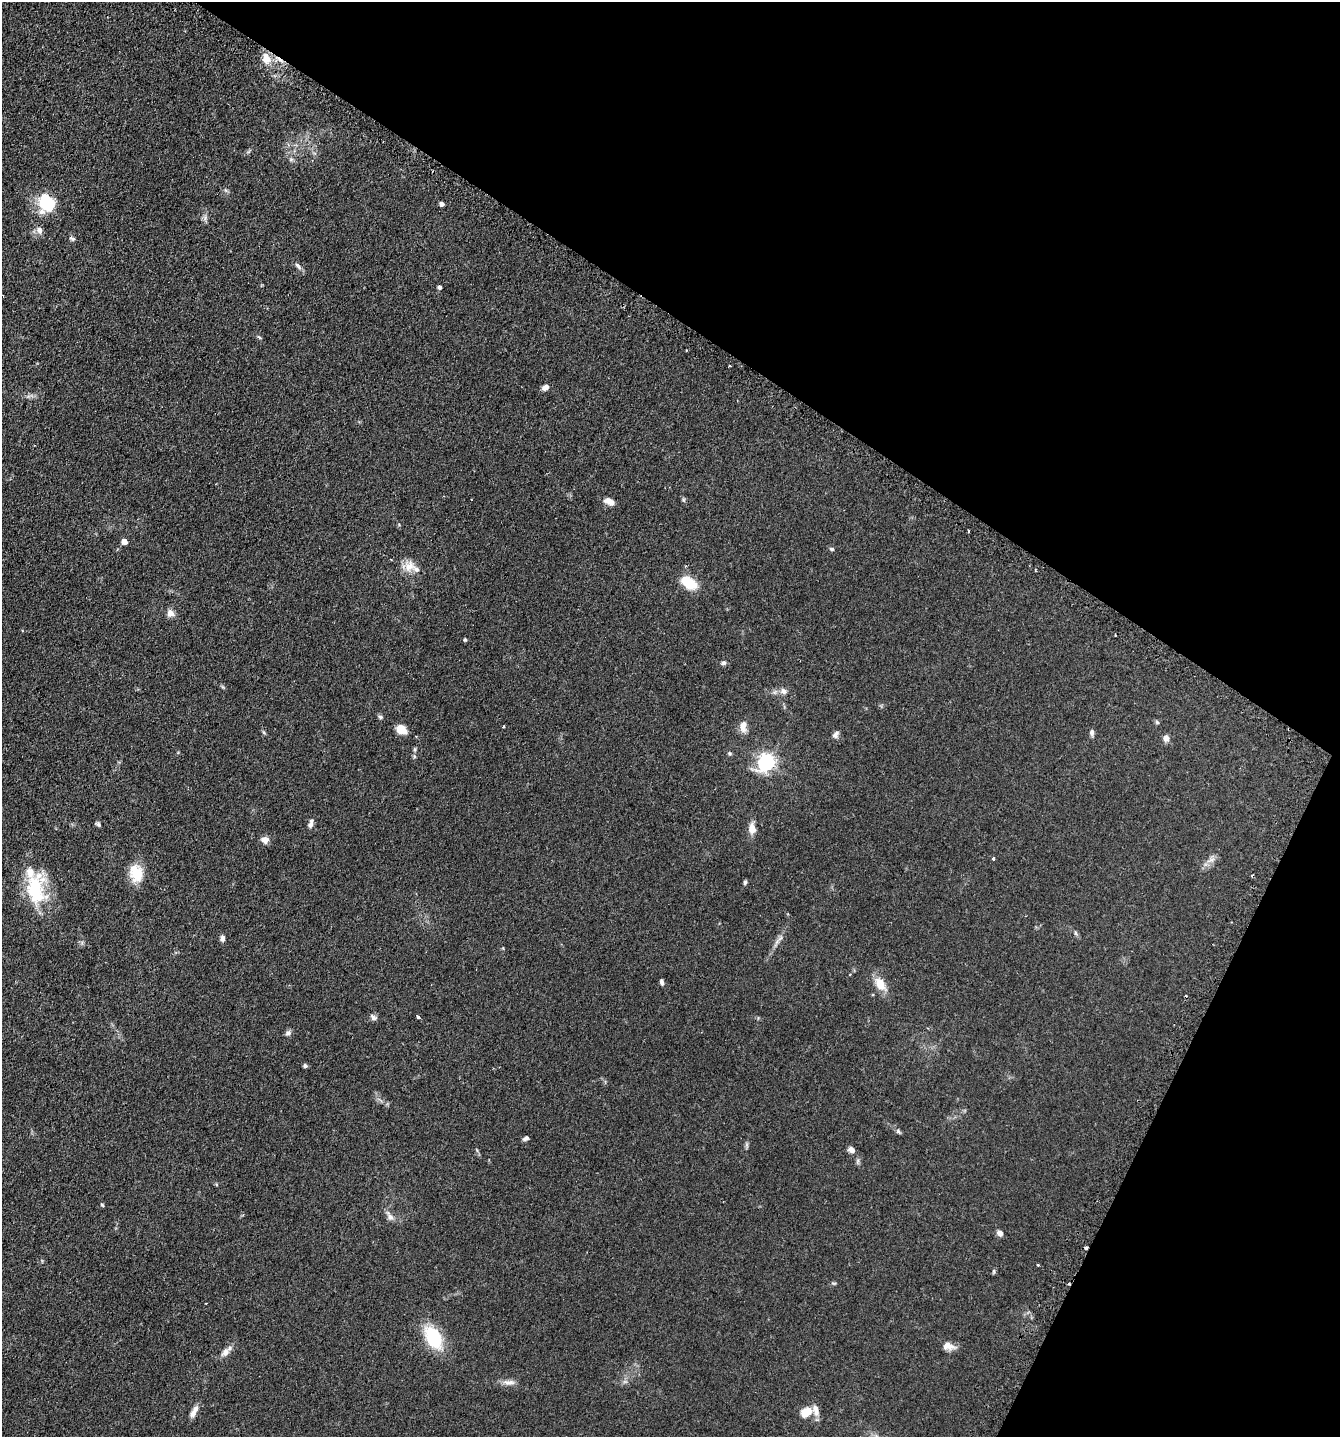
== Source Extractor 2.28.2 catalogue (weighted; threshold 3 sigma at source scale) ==
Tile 8 of 4 x 4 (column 4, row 2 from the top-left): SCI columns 4192-5529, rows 2916-4350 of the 5845 x 5832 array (HDU 1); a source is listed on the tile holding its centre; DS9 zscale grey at full resolution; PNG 1342 x 1439 px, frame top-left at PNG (2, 2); no overlay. Shown black and unused: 29% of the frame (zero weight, under 2 of 3 exposures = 4% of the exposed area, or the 3 px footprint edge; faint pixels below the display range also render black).
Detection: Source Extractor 2.28.2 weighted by HDU 2 'WHT'; one run over the whole footprint, this tile lists its part. Background 0.0788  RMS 0.0065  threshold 0.0291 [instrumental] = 3 sigma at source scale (4.5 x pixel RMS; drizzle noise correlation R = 1.50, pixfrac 1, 0.05/0.05 arcsec/px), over >= 5 px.
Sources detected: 84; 1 too faint to see at this stretch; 1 inside a brighter object's white glare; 7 cosmic-ray / hot-pixel residue — not listed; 6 inside a brighter listed object's ellipse — not listed separately; the other 69 listed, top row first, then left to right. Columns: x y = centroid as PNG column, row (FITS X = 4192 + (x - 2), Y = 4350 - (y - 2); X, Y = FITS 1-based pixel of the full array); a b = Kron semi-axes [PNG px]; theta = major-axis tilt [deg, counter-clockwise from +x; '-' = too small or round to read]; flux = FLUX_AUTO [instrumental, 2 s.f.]
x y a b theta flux
266 59 13 10 -72 8.1
291 159 6 6 - 1.3
226 190 7 4 -46 1.1
442 204 4 4 - 2.4
49 205 21 15 -7 23
205 218 10 6 82 1.9
39 230 11 8 -77 3.2
72 239 8 5 -14 1.4
298 266 13 5 -48 2
439 287 4 4 - 1.7
259 337 7 4 -44 0.86
545 387 8 6 33 2.9
683 500 8 4 -82 0.97
609 502 12 7 -21 4.6
968 531 3 2 - 0.65
124 541 5 4 - 6.1
832 549 6 4 -15 1.1
409 566 15 15 - 7.5
689 583 20 12 -32 14
170 613 9 8 - 3.7
465 640 5 4 - 0.74
724 663 6 6 - 1.4
784 691 10 9 - 3.3
380 717 6 5 - 1.1
1157 722 6 5 - 0.97
743 726 16 9 88 4.7
503 727 3 3 - 0.62
401 729 10 8 -28 9.6
263 732 6 4 -70 0.79
1092 733 9 5 -89 1.6
835 735 10 7 60 2.2
1166 738 8 7 - 3.1
415 749 7 4 85 0.97
729 753 7 4 -32 0.88
766 762 7 7 - 230
98 824 7 5 -35 1.1
311 824 12 6 73 2.4
752 829 9 6 -83 7.5
265 840 10 9 - 3.1
993 858 5 4 - 0.68
1211 859 14 9 49 4
136 873 22 15 -76 14
745 882 6 4 74 1.2
35 889 41 24 89 37
1075 933 8 4 -81 1
222 938 7 5 -84 2.1
777 942 19 5 67 3.5
662 982 7 4 -80 1.7
880 984 21 11 -53 9.2
418 1016 4 3 - 1.8
373 1017 10 6 -33 2
288 1033 8 6 41 1.9
305 1066 5 4 - 1.4
898 1131 7 5 -54 1.2
526 1138 7 4 28 1.5
747 1145 9 4 -82 1.1
851 1150 8 6 -40 3.1
102 1205 6 3 -61 0.77
390 1216 15 7 -60 3.5
1000 1233 8 6 -49 2.5
993 1271 7 3 82 0.82
833 1283 7 4 -1 0.85
206 1303 3 2 - 0.43
433 1337 22 13 -62 36
948 1346 15 8 -12 5.1
225 1352 13 9 49 3.8
509 1382 18 7 0 3.8
194 1411 17 6 61 3.9
806 1412 13 10 29 8.8
Overlapping masked pixels (flux is a lower limit): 1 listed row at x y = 266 59